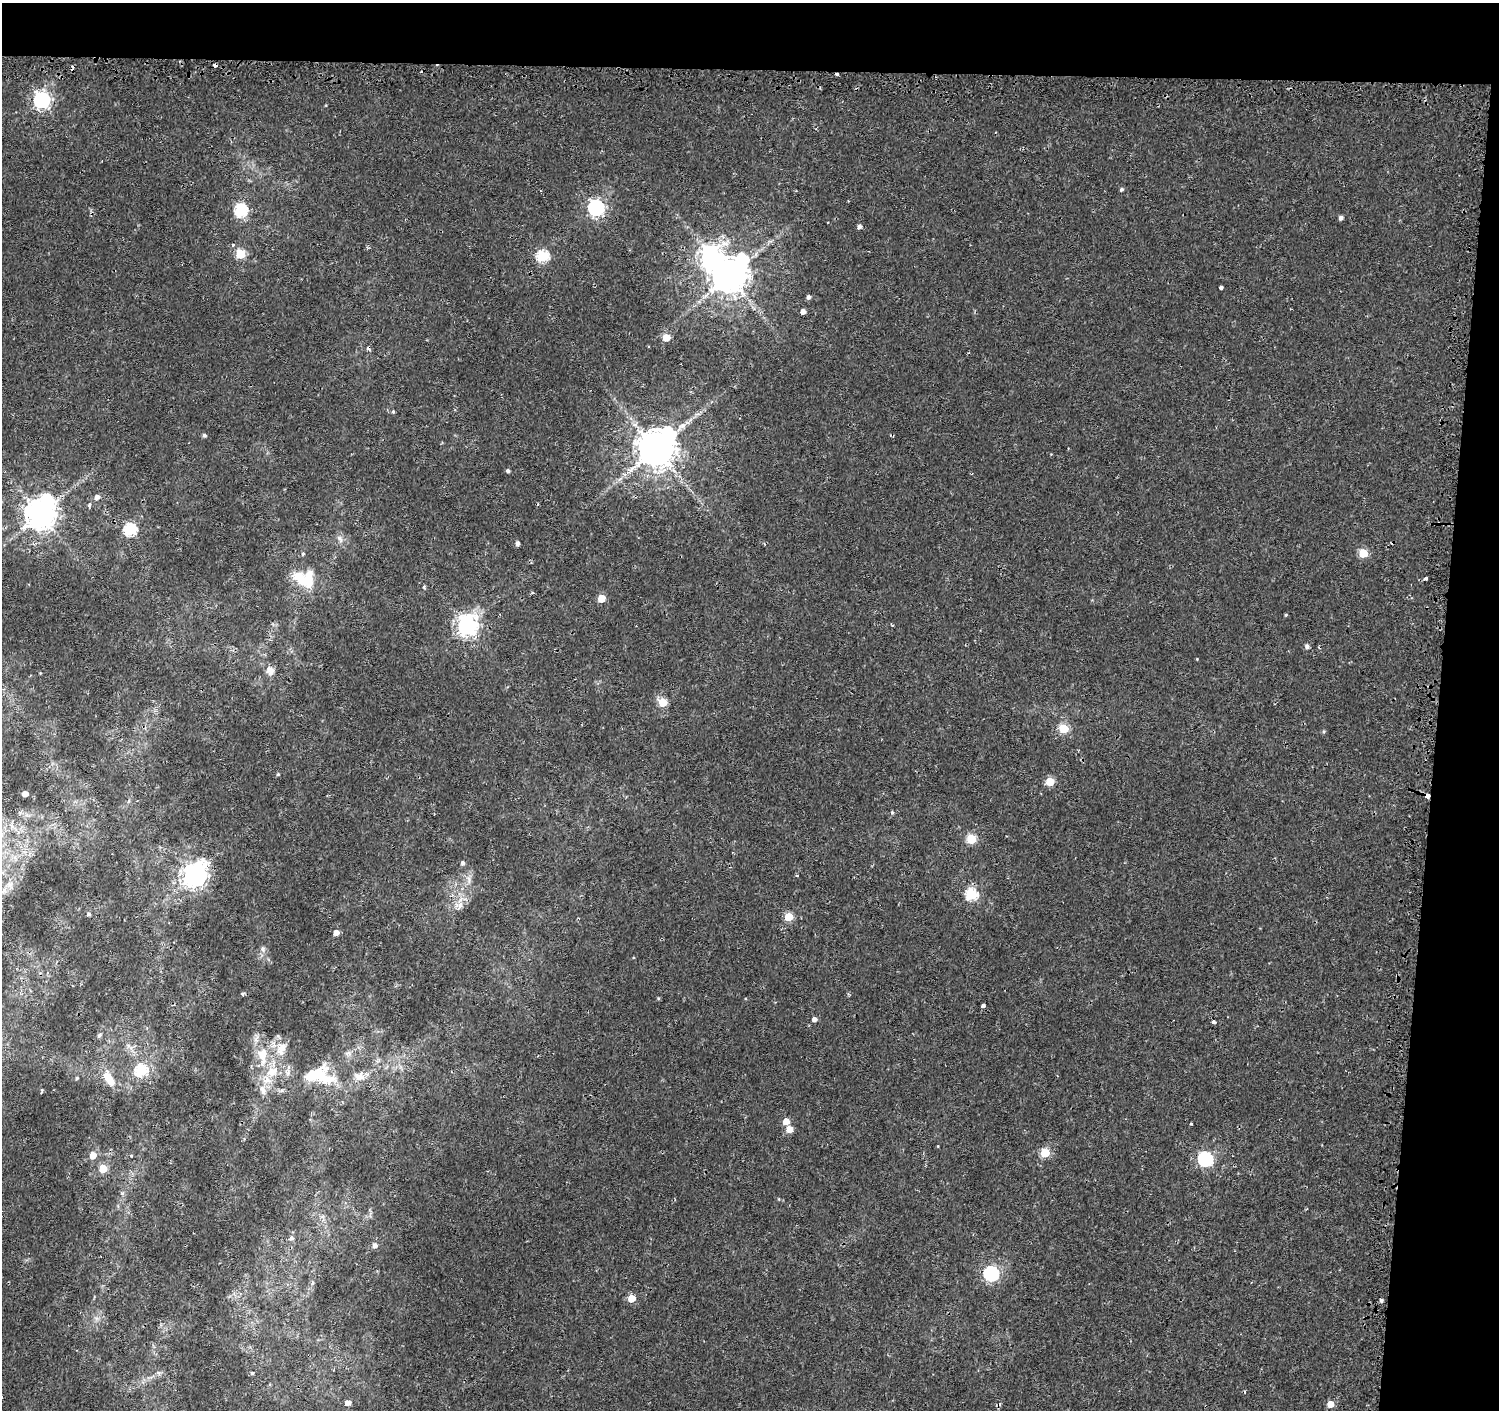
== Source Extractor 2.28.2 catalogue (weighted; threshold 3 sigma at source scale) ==
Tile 3 of 3 x 3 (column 3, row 1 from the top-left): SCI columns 3019-4515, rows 3071-4478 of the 4549 x 4788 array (HDU 1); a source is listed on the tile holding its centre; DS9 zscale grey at full resolution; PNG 1501 x 1412 px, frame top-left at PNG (2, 3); no overlay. Shown black and unused: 9% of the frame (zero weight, under 2 of 3 exposures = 3% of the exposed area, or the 3 px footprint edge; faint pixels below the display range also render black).
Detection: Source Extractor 2.28.2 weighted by HDU 2 'WHT'; one run over the whole footprint, this tile lists its part. Background 0.00251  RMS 0.0027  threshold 0.0121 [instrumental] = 3 sigma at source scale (4.5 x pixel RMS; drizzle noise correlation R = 1.50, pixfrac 1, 0.0396/0.0396 arcsec/px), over >= 5 px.
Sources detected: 99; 1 inside a brighter object's white glare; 4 cosmic-ray / hot-pixel residue — not listed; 3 inside a brighter listed object's ellipse — not listed separately; the other 91 listed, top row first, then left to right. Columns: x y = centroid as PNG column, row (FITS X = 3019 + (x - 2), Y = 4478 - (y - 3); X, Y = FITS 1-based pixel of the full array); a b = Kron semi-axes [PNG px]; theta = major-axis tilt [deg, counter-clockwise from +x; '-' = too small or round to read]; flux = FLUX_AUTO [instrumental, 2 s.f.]
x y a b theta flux
215 65 4 3 - 4.8
837 74 3 3 - 0.58
42 100 7 7 - 90
1121 189 5 4 - 0.49
596 208 7 6 - 82
241 210 6 6 - 37
1341 218 5 4 - 0.87
859 227 5 4 - 0.86
233 244 3 3 - 1.4
240 254 5 5 - 14
542 256 6 6 - 28
729 276 11 9 46 690
1221 288 4 3 - 1.9
808 297 4 4 - 0.82
803 311 4 4 - 1.4
666 337 5 5 - 7.5
393 412 5 4 - 0.41
690 420 7 4 71 0.58
204 435 4 4 - 0.66
656 448 12 10 45 900
508 471 4 4 - 0.6
620 479 8 4 37 0.87
97 497 6 5 - 1.2
89 505 7 4 80 0.53
40 514 10 9 - 490
130 530 6 6 - 35
340 539 12 7 -56 1.4
517 543 4 4 - 1
1363 553 5 5 - 11
302 554 5 5 - 0.55
304 579 32 21 -20 10
1426 579 3 3 - 2.4
424 587 3 3 - 0.66
533 593 5 3 - 0.31
601 598 5 5 - 7.7
1286 615 4 4 - 0.27
467 625 8 7 - 170
1307 646 6 5 - 0.87
270 670 13 10 -74 1.9
40 673 4 3 - 0.21
663 702 5 5 - 10
1063 728 5 5 - 15
1324 731 5 3 - 0.32
278 774 4 4 - 0.32
1050 782 5 5 - 8.3
25 794 5 4 - 2.4
1427 796 4 4 - 4
892 812 5 4 - 0.41
12 826 22 8 -50 3.3
971 839 5 5 - 13
14 857 9 6 -73 1.3
462 863 5 4 - 0.79
194 875 9 8 - 240
797 875 4 3 - 0.25
468 879 15 5 -86 1.6
971 894 6 6 - 28
459 905 15 12 37 2.9
88 914 4 4 - 0.63
789 917 5 5 - 10
336 932 5 4 - 2.1
263 950 8 6 -61 0.93
242 994 5 4 - 0.4
658 998 4 3 - 0.35
983 1005 4 3 - 1.1
814 1019 5 4 - 1.2
1214 1022 4 3 - 1.4
99 1035 7 5 62 0.53
281 1048 21 14 73 5
263 1056 31 15 -86 9
141 1070 6 6 - 30
319 1075 44 25 -8 17
77 1078 4 4 - 0.31
109 1078 20 10 -58 5.1
263 1090 15 8 -74 2.1
786 1121 5 5 - 3.2
1191 1124 3 2 - 0.26
789 1129 5 5 - 3.6
1045 1153 5 5 - 12
93 1155 5 5 - 3.8
131 1156 4 3 - 0.36
1205 1159 7 6 - 53
103 1169 5 5 - 7.8
291 1238 5 4 - 1.3
375 1245 6 6 - 1.1
991 1273 6 6 - 60
632 1298 5 5 - 6.2
1381 1300 4 3 - 0.64
159 1373 7 6 - 0.68
252 1373 5 4 - 0.45
348 1403 5 4 - 2
1330 1404 5 5 - 4.1
Overlapping masked pixels (flux is a lower limit): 3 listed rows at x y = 215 65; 837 74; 1427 796